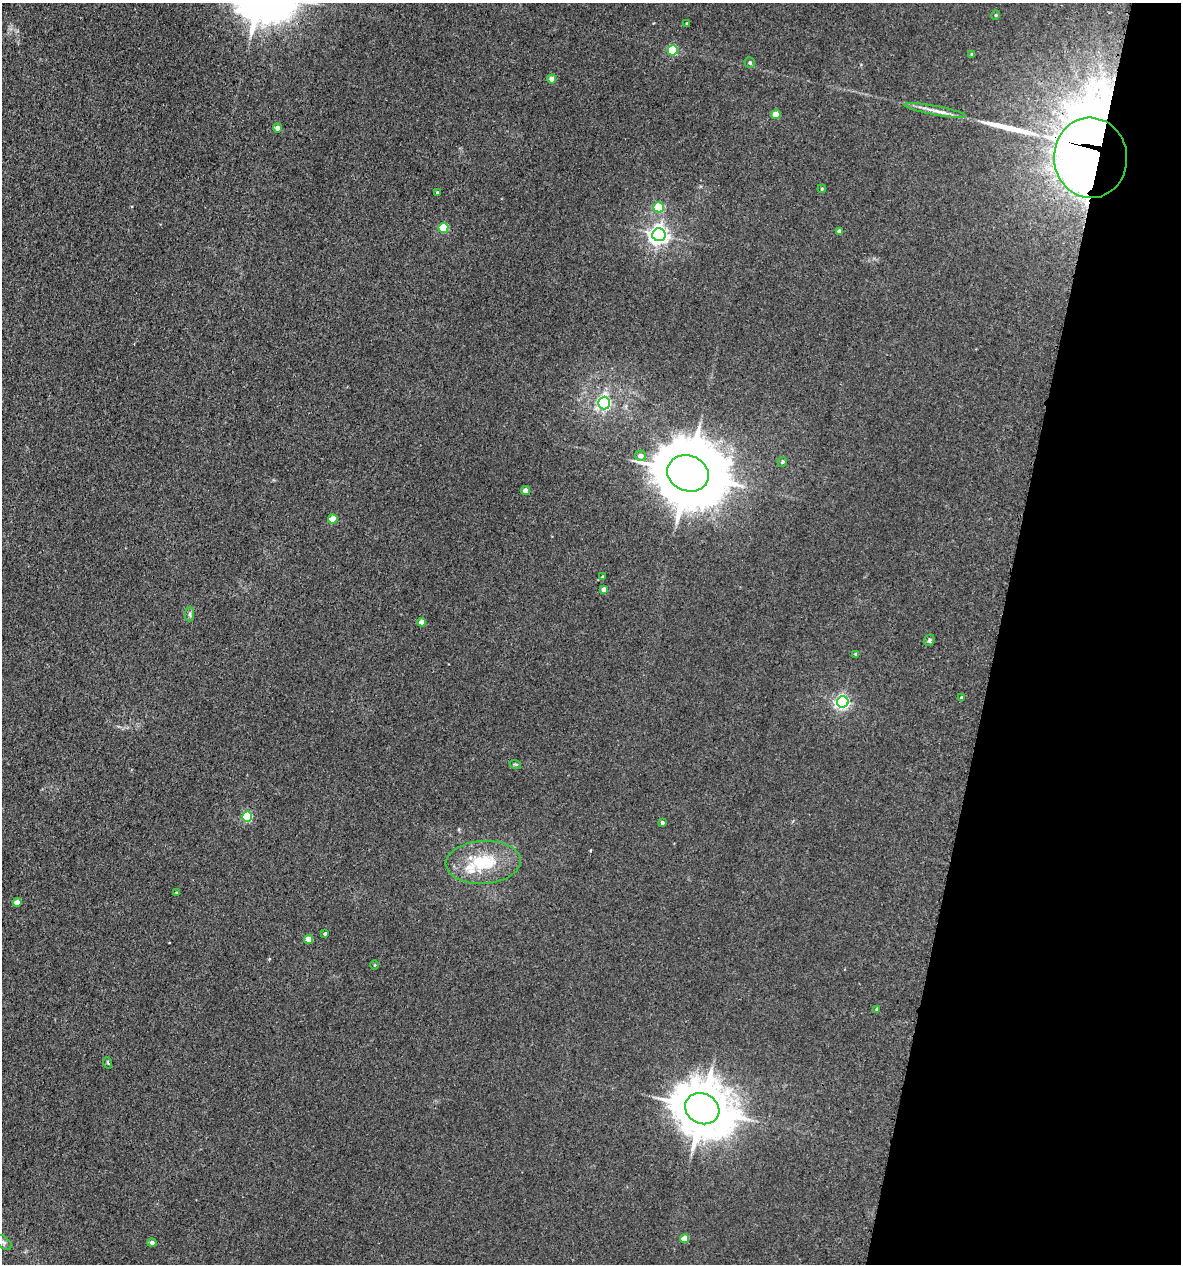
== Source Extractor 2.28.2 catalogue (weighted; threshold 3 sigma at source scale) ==
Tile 8 of 4 x 4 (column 4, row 2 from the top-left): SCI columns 3873-5051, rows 2574-3835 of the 5223 x 5150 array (HDU 1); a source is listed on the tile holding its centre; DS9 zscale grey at full resolution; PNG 1183 x 1266 px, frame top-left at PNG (2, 3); each listed source drawn as its Kron ellipse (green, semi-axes under 4 px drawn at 4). Shown black and unused: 15% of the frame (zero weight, under 3 of 5 exposures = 5% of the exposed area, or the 3 px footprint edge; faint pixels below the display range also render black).
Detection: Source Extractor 2.28.2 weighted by HDU 2 'WHT'; one run over the whole footprint, this tile lists its part. Background 0.0171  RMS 0.0029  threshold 0.013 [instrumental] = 3 sigma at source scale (4.5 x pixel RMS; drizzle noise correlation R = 1.50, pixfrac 1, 0.05/0.05 arcsec/px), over >= 5 px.
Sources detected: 49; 1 long thin detection or spike segment (spike, bleed or trail) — neither listed nor drawn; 3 inside a brighter listed object's ellipse — not listed separately; the other 45 listed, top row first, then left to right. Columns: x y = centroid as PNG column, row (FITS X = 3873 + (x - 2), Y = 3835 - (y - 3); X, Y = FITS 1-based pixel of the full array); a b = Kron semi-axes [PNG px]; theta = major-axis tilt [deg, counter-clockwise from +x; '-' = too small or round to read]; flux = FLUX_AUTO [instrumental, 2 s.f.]
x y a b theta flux
996 15 4 4 - 0.33
687 23 3 3 - 0.32
673 50 5 5 - 19
972 54 3 3 - 0.45
750 63 5 5 - 0.63
552 79 4 4 - 2.2
935 110 31 4 -10 2.6
776 115 5 4 - 5.3
277 128 4 4 - 1.5
1090 158 40 36 -86 450
822 189 4 3 - 0.26
437 192 3 3 - 0.24
658 207 5 5 - 14
443 228 5 5 - 13
839 231 4 4 - 0.97
659 235 6 6 - 150
604 403 6 6 - 50
640 456 6 5 - 1.4
782 462 5 4 - 0.5
688 473 21 17 -21 2400
525 490 4 4 - 1.9
333 519 5 4 - 4.7
602 577 4 3 - 0.27
604 589 4 4 - 1.6
190 614 7 4 90 0.67
422 622 4 4 - 3.1
929 640 6 5 - 0.5
856 654 4 3 - 0.73
962 698 4 3 - 0.58
843 702 6 5 - 66
515 764 6 3 -19 0.31
247 817 5 5 - 20
662 823 4 4 - 0.56
483 862 37 21 3 14
177 893 4 3 - 0.26
17 902 4 4 - 3
325 934 3 3 - 0.45
308 939 4 4 - 3.8
375 965 4 3 - 0.25
877 1009 4 3 - 0.33
108 1063 6 3 -71 0.33
702 1109 18 15 -27 1400
684 1239 4 4 - 4.7
4 1242 9 5 -38 0.85
152 1243 4 4 - 1.1
Overlapping masked pixels (flux is a lower limit): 1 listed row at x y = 1090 158